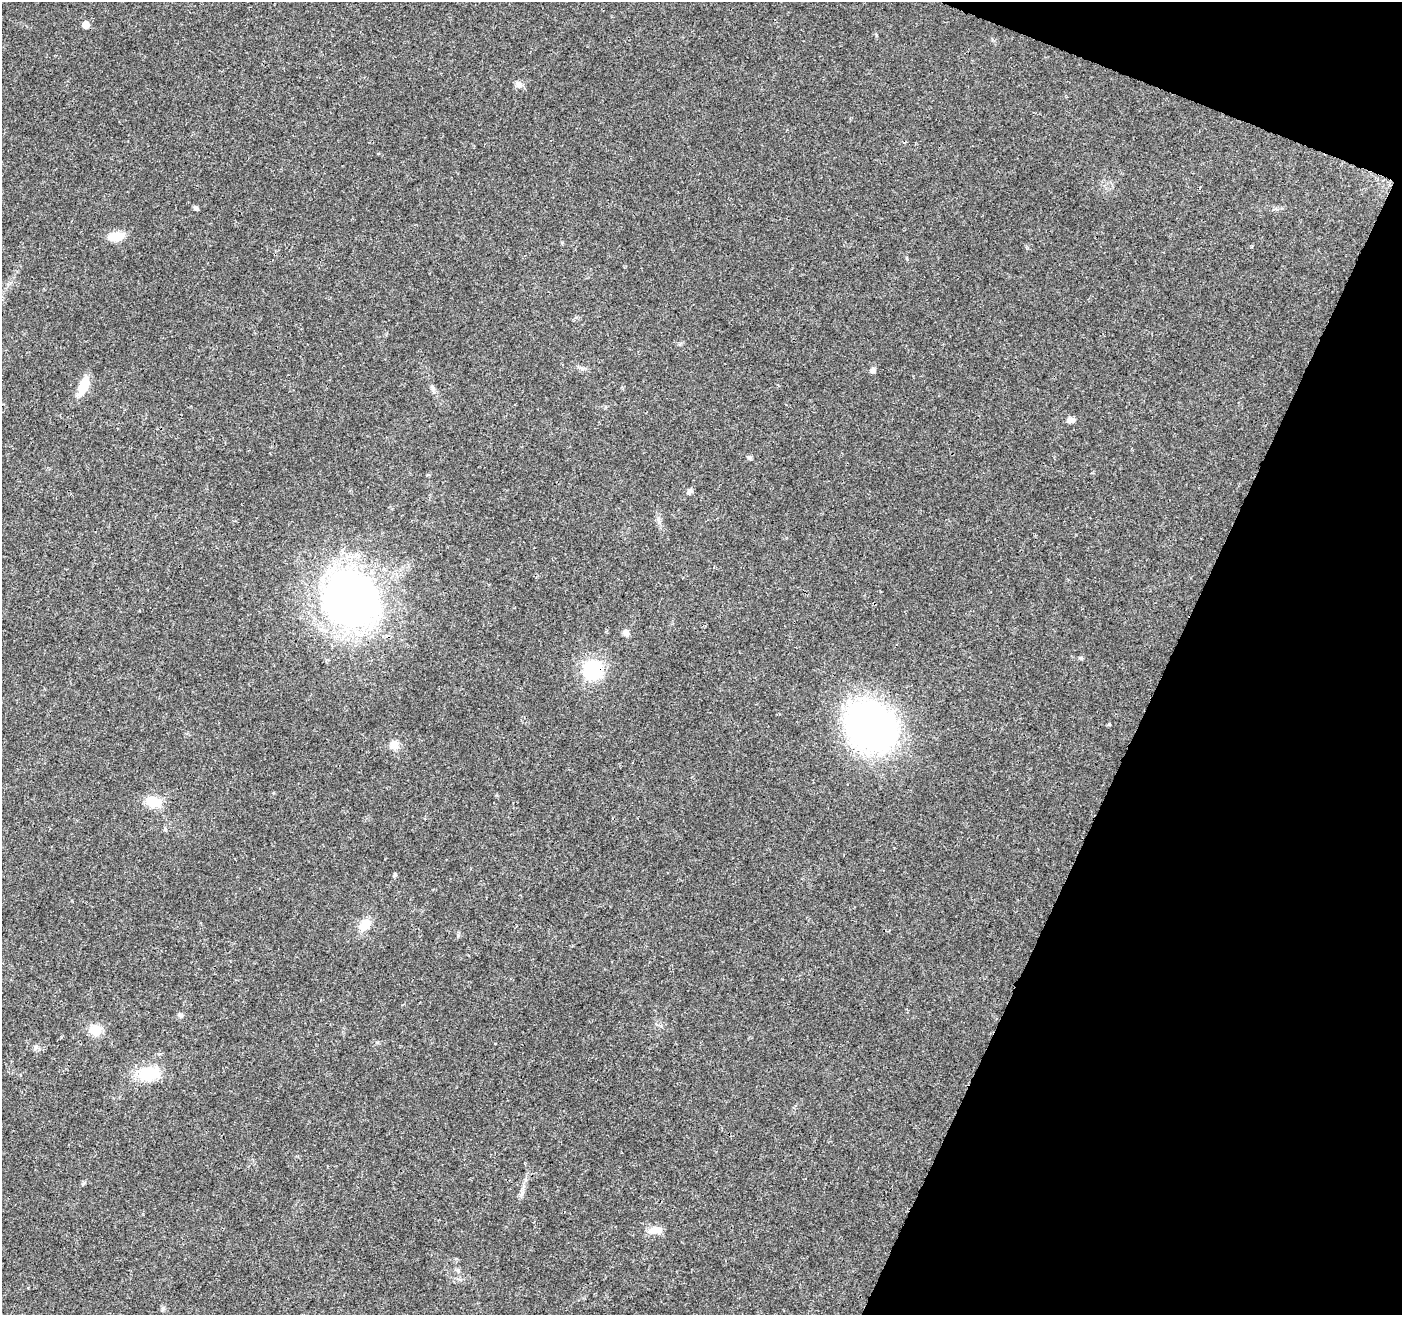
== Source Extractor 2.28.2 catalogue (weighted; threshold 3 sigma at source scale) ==
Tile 8 of 4 x 4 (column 4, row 2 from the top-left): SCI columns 4213-5612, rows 2838-4150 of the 5623 x 5745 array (HDU 1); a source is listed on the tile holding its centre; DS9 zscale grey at full resolution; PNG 1404 x 1317 px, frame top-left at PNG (2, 2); no overlay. Shown black and unused: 19% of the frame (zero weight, under 3 of 4 exposures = <1% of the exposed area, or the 3 px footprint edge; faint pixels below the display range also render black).
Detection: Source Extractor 2.28.2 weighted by HDU 2 'WHT'; one run over the whole footprint, this tile lists its part. Background 0.0271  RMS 0.0025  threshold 0.0114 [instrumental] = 3 sigma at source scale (4.5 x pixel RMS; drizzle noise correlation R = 1.50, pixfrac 1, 0.0396/0.0396 arcsec/px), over >= 5 px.
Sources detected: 29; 1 inside a brighter object's white glare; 1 cosmic-ray / hot-pixel residue — not listed; the other 27 listed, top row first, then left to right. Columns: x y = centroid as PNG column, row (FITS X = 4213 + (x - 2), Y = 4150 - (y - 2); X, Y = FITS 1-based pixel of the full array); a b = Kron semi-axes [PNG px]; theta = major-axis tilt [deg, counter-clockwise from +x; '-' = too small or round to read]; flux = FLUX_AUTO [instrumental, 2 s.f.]
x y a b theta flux
86 24 6 5 - 2.2
519 84 10 8 -61 1.2
196 208 7 5 -17 0.5
116 236 16 9 5 4.2
873 370 6 5 - 0.92
83 386 21 9 70 5
432 387 7 5 -47 0.49
1070 420 9 7 24 1
749 458 6 5 - 0.42
690 491 9 5 63 0.7
350 599 56 53 -52 140
626 633 9 7 -72 1.1
1081 658 5 5 - 0.36
593 670 20 19 - 15
1109 724 4 4 - 0.26
870 726 54 43 -37 91
394 745 12 11 - 2
153 801 19 12 -9 4.9
165 829 5 5 - 0.42
395 875 6 4 75 0.43
365 925 16 11 45 3.5
180 1015 8 5 -10 0.58
95 1030 13 12 - 3.6
36 1047 6 6 - 0.62
148 1073 26 23 49 7.7
655 1230 18 8 3 2.5
163 1308 5 5 - 0.47
Overlapping masked pixels (flux is a lower limit): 1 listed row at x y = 593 670
Unlisted compact peaks at least as high as the median listed source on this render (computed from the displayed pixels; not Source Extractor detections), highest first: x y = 458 935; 522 1193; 582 369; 876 35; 377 1042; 907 259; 659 522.